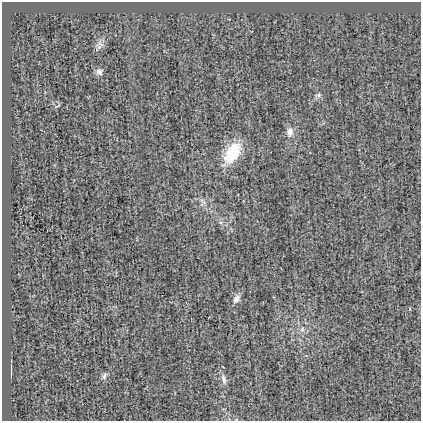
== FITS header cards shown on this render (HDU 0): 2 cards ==
NAXIS1  =                  419
NAXIS2  =                  419

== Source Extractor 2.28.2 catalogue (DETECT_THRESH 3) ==
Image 419 x 419 px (HDU 0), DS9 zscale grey, 1 PNG px = 1 image px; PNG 423 x 423 px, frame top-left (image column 1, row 419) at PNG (2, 2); no overlay
Background -5.58e-04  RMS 0.031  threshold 0.0927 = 3 sigma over >= 5 px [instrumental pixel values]
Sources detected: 10; all 10 listed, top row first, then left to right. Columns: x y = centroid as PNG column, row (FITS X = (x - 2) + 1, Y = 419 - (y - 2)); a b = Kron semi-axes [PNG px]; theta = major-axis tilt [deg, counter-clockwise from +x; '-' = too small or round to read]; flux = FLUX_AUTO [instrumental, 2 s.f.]
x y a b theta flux
100 45 13 10 59 10
99 72 9 8 - 8.1
319 95 7 6 - 5.1
290 132 13 8 80 14
232 153 23 13 59 89
236 299 12 7 61 11
410 309 4 2 - 1.6
302 330 8 7 - 8.2
104 376 9 5 67 5.6
224 380 13 6 -76 10